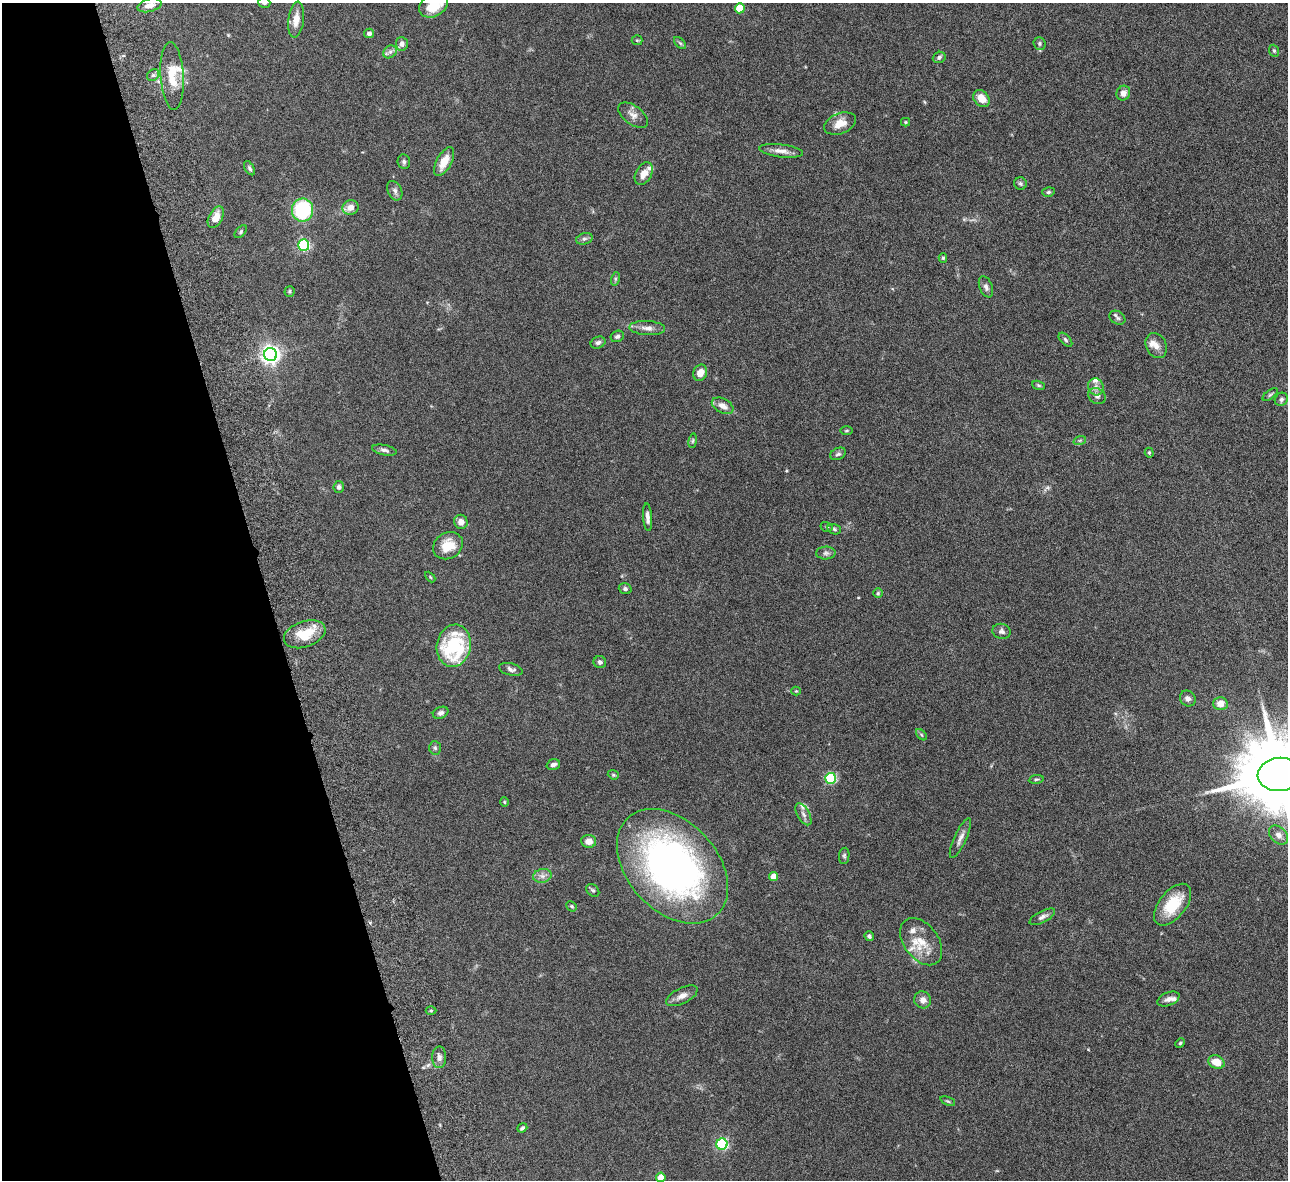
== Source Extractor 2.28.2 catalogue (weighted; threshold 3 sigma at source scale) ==
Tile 5 of 4 x 4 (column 1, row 2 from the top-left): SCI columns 56-1341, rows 2642-3819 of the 5257 x 5162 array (HDU 1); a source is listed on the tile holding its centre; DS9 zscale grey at full resolution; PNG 1290 x 1182 px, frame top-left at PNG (2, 3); each listed source drawn as its Kron ellipse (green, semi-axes under 4 px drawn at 4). Shown black and unused: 21% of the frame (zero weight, under 6 of 12 exposures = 3% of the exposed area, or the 3 px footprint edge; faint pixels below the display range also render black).
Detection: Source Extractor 2.28.2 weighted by HDU 2 'WHT'; one run over the whole footprint, this tile lists its part. Background 0.125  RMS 0.0034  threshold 0.0139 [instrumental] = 3 sigma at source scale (4.09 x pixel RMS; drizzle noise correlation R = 1.36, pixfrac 0.8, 0.05/0.05 arcsec/px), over >= 5 px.
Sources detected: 118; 8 inside a brighter listed object's ellipse — not listed separately; the other 110 listed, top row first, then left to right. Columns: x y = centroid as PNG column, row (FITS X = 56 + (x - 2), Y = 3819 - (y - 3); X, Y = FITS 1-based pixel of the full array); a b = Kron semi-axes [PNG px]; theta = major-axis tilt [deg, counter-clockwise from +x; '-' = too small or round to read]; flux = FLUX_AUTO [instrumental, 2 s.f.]
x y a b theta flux
264 3 6 5 - 0.7
150 5 12 6 16 2.4
434 5 15 11 29 6.7
740 8 5 5 - 10
296 20 18 7 83 3.1
369 33 5 4 - 1
637 40 5 5 - 0.38
680 43 7 4 -45 0.56
402 44 7 6 - 1.3
1039 44 6 6 - 0.58
1274 51 6 4 -68 0.47
390 52 7 6 - 0.89
939 57 6 5 - 0.79
153 75 6 5 - 0.72
172 76 34 11 -86 7.1
1123 93 7 6 - 1.8
981 99 9 7 -50 3.6
633 115 17 9 -37 2
906 122 4 4 - 0.32
840 123 16 10 22 3.8
781 151 22 6 -7 2.3
444 161 16 7 61 4.5
404 162 7 6 - 0.79
249 168 8 4 -58 0.66
644 174 12 7 60 2.8
1020 184 6 6 - 0.59
395 191 10 7 -66 1.1
1048 192 6 4 17 0.51
350 208 8 7 - 2.3
302 210 11 10 - 24
216 217 11 6 62 3.9
241 232 7 4 47 0.48
584 239 8 5 16 0.81
304 245 5 5 - 37
943 258 5 4 - 0.43
615 279 7 4 72 0.5
986 287 11 6 -68 1
289 291 5 5 - 0.42
1117 318 8 6 -32 0.78
647 328 18 7 -4 2.1
617 336 7 5 25 0.84
1065 340 8 5 -46 0.6
598 343 7 5 24 0.84
1156 346 13 10 -64 2.3
271 355 6 6 - 150
700 373 8 7 - 2.7
1039 385 7 4 -19 0.44
1096 387 8 7 - 1.5
1270 395 9 4 36 0.5
1097 396 9 7 -36 1.3
1281 399 7 6 - 0.72
723 406 11 7 -27 2.3
847 431 6 3 1 0.37
1080 440 6 4 19 0.48
693 441 7 3 81 0.41
384 450 12 5 -11 0.99
1149 453 5 4 - 0.39
838 454 8 5 25 0.71
339 487 6 5 - 0.73
647 517 14 4 -86 1.4
461 522 7 6 - 2
827 527 6 4 -17 0.48
834 529 7 5 -18 0.54
448 546 15 13 30 6.1
826 553 10 6 1 0.96
430 577 6 3 -46 0.33
625 589 6 5 - 0.72
878 593 5 5 - 0.41
1002 631 9 7 -15 1
305 634 21 13 19 8.4
454 646 21 17 80 25
600 662 6 6 - 0.89
511 669 12 6 -14 1.2
796 691 4 4 - 0.3
1188 698 8 7 - 1.1
1220 703 7 6 - 2.9
441 713 8 5 22 0.88
921 735 6 4 -46 0.47
435 748 7 5 -87 0.59
553 765 7 5 17 1.1
1280 774 22 16 5 4400
613 775 6 4 -21 0.41
831 778 5 5 - 28
1036 779 7 3 8 0.44
504 802 4 4 - 0.31
803 814 12 6 -60 1.3
1278 835 11 8 -42 1.7
960 838 22 6 65 1.8
589 841 7 6 - 2.5
844 856 8 5 82 0.56
672 866 66 45 -48 130
542 876 9 7 13 1.4
774 876 4 4 - 4.4
593 890 7 5 -44 0.61
1173 905 24 13 51 9.9
572 906 5 4 - 0.47
1042 917 14 5 27 1.2
869 936 5 4 - 0.63
921 942 26 17 -53 7.3
682 996 17 7 27 2
1168 999 12 6 22 1.5
923 1000 9 8 - 1.8
431 1011 5 3 - 0.34
1180 1043 5 4 - 0.37
439 1057 11 7 88 1.5
1216 1062 8 6 -22 4.1
948 1101 8 4 -22 0.4
522 1128 5 4 - 0.66
722 1144 5 5 - 34
661 1177 4 4 - 4.2
Isophote crosses this tile's border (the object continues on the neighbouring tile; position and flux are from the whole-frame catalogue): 3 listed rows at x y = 264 3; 434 5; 1280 774